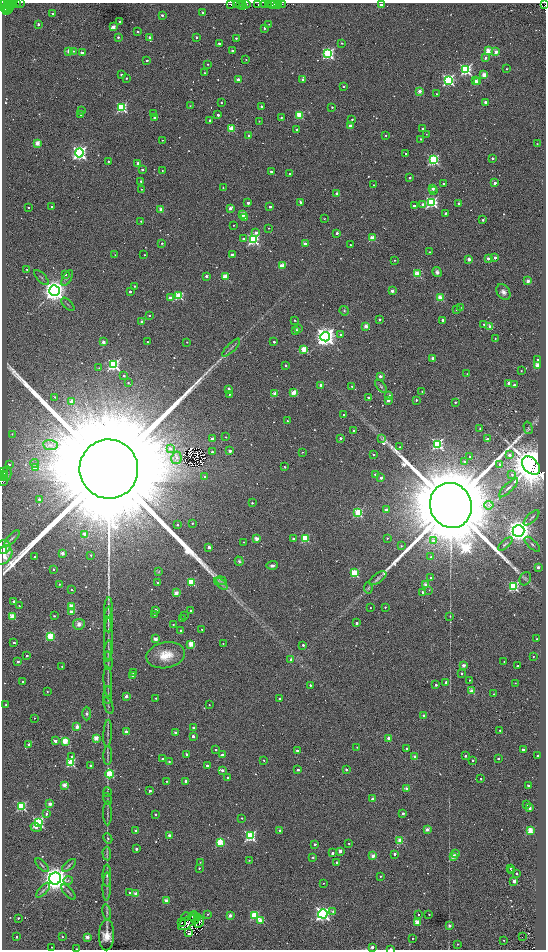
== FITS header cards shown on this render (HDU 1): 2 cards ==
NAXIS1  =                 1088
NAXIS2  =                 1895

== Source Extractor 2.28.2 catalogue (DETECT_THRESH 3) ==
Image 1088 x 1895 px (HDU 1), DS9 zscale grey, zoomed out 1/2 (1 PNG px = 2 x 2 image px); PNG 548 x 952 px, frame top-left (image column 1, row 1894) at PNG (2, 3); each listed source drawn as its Kron ellipse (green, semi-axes under 4 px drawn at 4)
Background 0.824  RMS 0.63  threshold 1.89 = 3 sigma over >= 5 px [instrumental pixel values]
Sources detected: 777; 100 cannot appear on this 1/2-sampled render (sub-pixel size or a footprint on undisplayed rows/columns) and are neither listed nor drawn; of the other 677, the 500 brightest by FLUX_AUTO listed and drawn (177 fainter detections omitted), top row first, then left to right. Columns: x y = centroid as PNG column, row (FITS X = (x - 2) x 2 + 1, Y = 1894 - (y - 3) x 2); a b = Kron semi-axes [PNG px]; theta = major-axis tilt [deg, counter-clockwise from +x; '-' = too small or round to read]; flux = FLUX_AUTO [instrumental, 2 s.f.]
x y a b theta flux
4 3 2 1 - 4.7e+02
8 3 3 2 - 1.4e+03
11 3 5 2 - 7.2e+02
16 3 4 2 - 9.0e+02
20 3 2 1 - 6.4e+02
231 4 4 2 - 1.8e+03
236 4 2 2 - 4.3e+02
240 4 3 2 - 3.8e+02
258 4 2 1 - 1.7e+02
264 4 2 2 - 9.0e+02
277 4 3 2 - 9.7e+02
282 4 3 2 - 2.4e+02
381 4 2 2 - 6.1e+02
242 5 2 1 - 2.0e+02
246 5 4 3 - 4.5e+02
268 5 2 1 - 1.2e+02
272 5 2 1 - 2.7e+02
274 5 2 1 - 2.1e+02
545 5 3 2 - 1.8e+02
10 7 4 2 - 1.5e+03
5 8 3 2 - 3.6e+02
7 8 2 1 - 1.7e+02
9 9 2 2 - 6.6e+02
6 11 3 2 - 4.8e+02
203 12 2 2 - 4.2e+02
53 13 2 2 - 6.3e+02
162 15 2 2 - 3.7e+02
120 22 2 2 - 9.9e+02
38 24 2 2 - 6.1e+02
269 24 2 2 - 9.0e+01
113 27 2 2 - 2.0e+03
264 28 2 2 - 2.9e+02
138 32 2 2 - 1.7e+02
118 37 2 2 - 2.6e+02
150 37 2 2 - 4.4e+02
196 37 2 2 - 2.8e+02
236 38 2 2 - 2.2e+02
219 43 2 2 - 3.3e+02
342 43 2 2 - 1.4e+02
69 51 2 2 - 1.8e+03
73 51 3 2 - 1.2e+02
232 51 2 2 - 5.3e+02
488 51 3 3 - 3.3e+03
496 52 3 3 - 1.0e+03
82 53 2 2 - 1.3e+03
328 54 3 3 - 2.5e+04
485 58 2 2 - 5.7e+02
147 60 2 2 - 3.1e+02
246 60 2 2 - 1.1e+02
208 64 2 2 - 1.5e+02
507 69 2 2 - 1.0e+02
466 70 4 4 - 1.8e+04
205 73 2 2 - 1.8e+02
121 74 2 2 - 2.4e+02
484 75 3 2 - 2.6e+03
127 78 2 2 - 2.2e+02
238 79 2 2 - 9.4e+02
302 79 2 2 - 4.6e+02
448 80 4 4 - 1.9e+04
476 81 2 2 - 1.3e+03
478 81 3 2 - 1.6e+03
343 86 2 2 - 2.4e+02
419 91 2 2 - 1.6e+03
437 94 2 2 - 1.1e+02
485 102 2 2 - 1.1e+03
221 103 2 2 - 1.2e+02
190 106 2 2 - 1.1e+02
261 106 2 2 - 4.2e+02
332 107 2 2 - 1.7e+02
122 108 4 3 - 1.4e+04
81 110 4 2 - 1.2e+02
81 114 2 2 - 2.8e+02
154 114 2 2 - 2.6e+02
218 115 2 2 - 4.3e+02
300 115 3 3 - 5.8e+03
154 117 2 2 - 9.9e+02
281 118 2 2 - 1.7e+02
352 119 2 2 - 1.8e+02
210 120 2 2 - 2.2e+02
259 121 2 2 - 1.2e+02
350 126 2 2 - 1.5e+03
232 129 3 3 - 4.6e+03
423 129 2 2 - 6.3e+02
297 130 2 2 - 2.8e+02
426 134 2 2 - 8.9e+01
386 135 2 2 - 1.7e+02
249 136 2 2 - 1.3e+03
421 139 2 2 - 1.9e+02
162 140 2 2 - 9.2e+01
37 143 2 2 - 2.5e+03
537 144 2 2 - 1.2e+02
79 153 4 4 - 4.1e+04
406 154 2 2 - 4.1e+02
492 158 2 2 - 3.4e+02
433 160 4 4 - 1.4e+04
108 161 2 2 - 1.6e+02
138 163 2 2 - 1.2e+03
142 170 2 2 - 2.7e+02
162 171 2 2 - 1.6e+02
271 171 2 2 - 3.2e+02
290 174 2 2 - 2.6e+02
410 178 2 2 - 2.8e+02
141 181 2 2 - 2.8e+02
495 183 2 2 - 8.7e+02
444 184 2 2 - 4.1e+02
374 185 2 2 - 1.0e+02
223 188 2 2 - 1.0e+02
433 188 2 2 - 8.7e+02
141 189 2 2 - 1.1e+02
433 191 3 2 - 1.4e+02
337 194 2 2 - 1.8e+03
300 202 2 2 - 6.4e+02
432 202 4 4 - 1.8e+04
248 203 2 2 - 5.5e+02
459 203 2 2 - 5.4e+02
423 204 3 2 - 8.8e+02
414 206 2 2 - 3.9e+02
52 207 2 2 - 2.0e+02
270 207 3 2 - 5.6e+02
28 208 2 2 - 1.8e+02
230 208 3 2 - 8.3e+02
161 209 2 2 - 2.2e+03
446 213 2 2 - 3.0e+02
243 214 3 2 - 3.0e+03
244 218 2 2 - 4.2e+02
324 219 2 2 - 1.1e+02
483 220 2 2 - 2.6e+02
141 221 2 2 - 1.7e+02
234 225 2 2 - 1.1e+02
269 228 2 2 - 1.1e+02
256 233 3 2 - 7.8e+02
337 233 2 2 - 4.5e+02
372 238 3 2 - 3.3e+03
243 239 2 2 - 2.3e+02
253 240 4 4 - 2.0e+04
162 243 2 2 - 2.5e+02
305 244 2 2 - 1.3e+03
351 245 2 2 - 2.3e+02
429 252 2 2 - 1.5e+02
144 254 3 2 - 1.7e+02
115 255 2 2 - 1.2e+02
232 255 2 2 - 1.1e+03
495 257 2 2 - 9.0e+02
488 258 2 2 - 1.0e+03
469 259 2 2 - 1.7e+03
394 260 2 2 - 1.2e+02
283 266 3 2 - 3.0e+03
27 270 2 2 - 1.2e+02
437 272 5 4 - 4.5e+02
65 274 2 2 - 3.1e+02
418 274 3 3 - 4.8e+03
206 276 2 2 - 8.6e+02
225 276 3 2 - 2.7e+03
41 277 10 2 -46 1.5e+02
67 278 9 3 58 2.0e+02
528 281 2 2 - 1.5e+03
135 286 2 2 - 1.5e+02
54 290 5 5 - 1.1e+05
130 291 2 2 - 4.7e+02
392 291 2 2 - 1.2e+03
503 292 8 6 -56 6.7e+02
179 296 3 3 - 7.4e+03
170 298 2 2 - 1.4e+03
440 298 3 3 - 3.9e+03
68 304 8 2 -45 1.4e+02
460 308 2 2 - 1.0e+02
456 310 2 2 - 9.6e+01
344 311 5 4 - 2.2e+02
149 315 2 2 - 1.5e+02
380 319 2 2 - 4.0e+02
295 320 2 2 - 2.0e+02
442 320 2 2 - 6.0e+02
142 321 2 2 - 6.4e+02
484 324 2 2 - 1.8e+02
366 326 2 2 - 2.4e+03
490 327 2 2 - 2.4e+03
298 329 2 2 - 6.0e+02
296 331 2 2 - 1.3e+03
341 335 2 2 - 5.6e+02
325 337 5 4 - 9.7e+04
495 338 2 2 - 9.2e+01
103 342 2 2 - 1.4e+03
147 342 2 2 - 1.4e+02
187 342 2 2 - 1.2e+02
274 342 2 2 - 2.2e+02
231 348 12 2 45 3.0e+02
304 349 3 3 - 5.0e+03
433 358 2 2 - 1.4e+03
538 359 2 2 - 1.9e+02
114 365 4 4 - 2.0e+04
286 365 2 2 - 2.5e+02
537 366 2 2 - 4.7e+03
99 368 2 2 - 1.3e+02
521 371 2 2 - 1.5e+02
467 374 2 2 - 9.4e+01
124 376 2 2 - 2.0e+02
380 376 2 2 - 1.2e+03
128 383 2 2 - 1.7e+02
508 383 2 2 - 7.2e+02
321 385 2 2 - 8.5e+02
514 385 2 2 - 4.8e+02
352 386 2 2 - 9.3e+01
381 386 8 3 -50 2.0e+02
229 389 2 2 - 6.2e+02
422 391 3 2 - 9.6e+01
294 392 3 2 - 3.5e+03
275 393 2 2 - 2.5e+03
229 394 2 2 - 9.2e+01
389 396 2 2 - 1.2e+03
55 397 2 2 - 1.4e+02
368 397 2 2 - 3.0e+02
388 400 2 2 - 1.1e+03
416 400 2 2 - 2.0e+02
72 401 2 2 - 1.8e+03
455 402 2 2 - 2.8e+02
344 415 2 2 - 8.8e+02
287 421 2 2 - 2.1e+02
480 428 2 2 - 2.3e+02
528 428 6 3 -75 1.5e+02
354 431 2 2 - 1.0e+03
12 434 2 2 - 1.0e+02
226 437 2 2 - 1.0e+02
212 438 2 2 - 5.5e+02
340 438 2 2 - 4.8e+02
381 439 4 2 - 1.2e+02
487 439 2 2 - 8.9e+02
437 444 4 4 - 1.7e+04
50 445 7 5 -4 5.4e+02
400 447 2 2 - 1.3e+02
170 448 4 3 - 3.8e+02
230 451 2 2 - 6.8e+02
212 452 2 2 - 2.8e+02
302 452 2 2 - 1.1e+02
373 455 2 2 - 2.1e+02
509 455 4 3 - 6.9e+02
470 457 2 2 - 3.3e+02
176 458 6 5 - 4.8e+02
464 461 3 3 - 2.0e+02
35 463 4 3 - 2.0e+02
9 464 3 2 - 3.8e+02
500 465 2 2 - 1.8e+03
531 466 10 7 -46 5.3e+05
285 467 2 2 - 2.1e+02
36 468 3 2 - 1.3e+03
109 469 29 29 - 7.8e+06
3 471 3 2 - 1.3e+03
7 473 7 2 -89 2.4e+03
4 474 4 2 - 2.7e+03
375 474 2 2 - 7.3e+02
512 474 4 4 - 2.7e+02
205 476 2 2 - 2.0e+02
3 477 5 3 - 3.2e+03
381 478 2 2 - 8.3e+02
3 481 3 2 - 2.8e+03
508 488 13 3 45 4.4e+02
39 499 2 2 - 4.3e+02
252 503 2 2 - 2.2e+02
451 505 23 20 -68 3.0e+06
489 505 5 3 - 2.8e+02
386 510 2 2 - 9.9e+02
358 513 3 3 - 1.0e+04
531 518 10 3 44 2.4e+02
192 523 2 2 - 1.9e+02
177 525 2 2 - 2.1e+02
518 531 6 6 - 1.2e+05
85 534 2 2 - 2.0e+03
12 538 10 2 45 2.2e+02
305 538 3 3 - 6.9e+03
387 538 2 2 - 1.4e+02
257 539 2 2 - 2.1e+03
293 539 2 2 - 5.7e+02
433 540 4 3 - 3.5e+02
244 542 2 1 - 1.0e+02
505 544 9 3 42 2.3e+02
532 544 10 3 -43 2.3e+02
401 546 3 2 - 1.3e+02
3 547 7 6 - 1.6e+03
209 547 2 2 - 1.2e+03
3 551 4 3 - 8.3e+02
62 553 2 2 - 1.5e+03
3 555 11 7 50 1.8e+03
91 555 2 2 - 2.0e+02
35 556 2 2 - 2.0e+02
431 557 2 2 - 1.6e+02
239 561 5 4 - 2.7e+02
272 565 5 4 - 4.5e+02
538 567 2 2 - 8.1e+02
53 569 2 2 - 1.6e+02
159 572 4 3 - 1.1e+02
354 573 3 3 - 8.5e+03
378 578 10 4 35 4.5e+02
431 578 3 2 - 1.3e+02
525 579 7 5 62 2.4e+02
221 581 6 3 -11 2.6e+02
191 582 3 3 - 7.5e+03
157 583 2 2 - 1.9e+02
60 584 2 2 - 1.9e+02
221 584 8 3 -42 3.0e+02
426 585 2 2 - 2.3e+03
513 587 3 3 - 1.3e+04
368 588 6 4 -80 1.9e+02
72 590 2 2 - 1.3e+02
429 590 3 2 - 9.1e+01
422 592 2 2 - 3.7e+02
176 593 2 2 - 2.1e+03
14 601 2 2 - 4.5e+02
19 606 2 2 - 1.1e+02
72 606 3 3 - 3.8e+03
370 607 2 2 - 1.3e+02
385 607 2 2 - 1.6e+02
108 608 11 3 86 3.5e+02
156 610 2 2 - 7.1e+02
191 611 2 2 - 2.9e+02
71 612 2 2 - 1.4e+03
154 614 2 1 - 9.6e+01
184 615 2 2 - 1.7e+02
12 616 3 3 - 4.0e+03
54 616 2 2 - 2.1e+02
450 616 4 3 - 1.4e+02
108 619 13 3 88 4.4e+02
183 619 2 2 - 3.3e+02
357 623 2 2 - 6.5e+02
79 624 6 5 - 6.7e+02
173 624 2 2 - 1.2e+02
108 625 8 3 -87 2.2e+02
202 629 2 2 - 1.1e+02
181 630 2 2 - 4.4e+02
50 636 3 3 - 7.5e+03
108 639 21 2 89 5.5e+02
155 639 2 2 - 2.3e+03
536 639 2 2 - 1.7e+02
14 643 2 2 - 4.0e+02
223 643 2 1 - 9.2e+01
191 644 3 3 - 3.7e+03
303 645 2 2 - 3.3e+02
108 651 11 2 83 3.0e+02
166 655 19 13 11 2.9e+03
27 656 2 2 - 2.1e+02
533 656 2 2 - 1.5e+02
291 659 2 2 - 4.2e+02
18 661 2 2 - 4.6e+02
108 661 9 3 -82 2.6e+02
504 661 2 2 - 9.6e+01
464 665 2 2 - 1.5e+03
62 666 2 2 - 1.1e+02
517 666 2 2 - 1.8e+02
133 673 3 2 - 2.1e+02
461 674 2 2 - 1.9e+02
133 676 2 2 - 1.9e+03
470 680 2 2 - 1.1e+02
22 681 2 2 - 3.1e+02
108 682 15 2 -87 3.6e+02
446 682 2 2 - 4.0e+02
515 683 2 1 - 1.0e+02
310 685 2 2 - 3.4e+02
436 685 2 2 - 2.7e+02
472 691 3 2 - 3.2e+03
47 692 2 2 - 1.0e+02
494 694 2 2 - 9.5e+01
108 695 9 2 88 2.1e+02
126 696 2 2 - 1.3e+03
156 698 2 2 - 1.1e+02
280 698 2 2 - 3.2e+02
6 705 2 2 - 2.1e+02
209 705 2 1 - 9.4e+01
108 706 9 3 -71 1.9e+02
87 713 7 4 -90 3.1e+02
424 716 2 2 - 1.1e+03
34 718 2 1 - 1.1e+02
77 727 2 2 - 2.2e+03
193 728 2 2 - 5.5e+02
500 730 2 2 - 2.3e+02
127 732 2 2 - 2.0e+03
175 732 3 3 - 2.3e+02
108 733 14 2 87 3.3e+02
193 736 2 2 - 6.5e+02
96 738 2 2 - 2.6e+03
388 738 2 2 - 1.0e+03
55 741 2 2 - 1.1e+03
65 741 3 3 - 4.9e+03
29 744 2 2 - 9.4e+02
357 747 2 2 - 1.3e+02
406 748 2 2 - 3.9e+02
216 750 2 2 - 2.6e+02
523 750 2 2 - 8.7e+02
297 751 2 2 - 4.5e+02
186 754 2 2 - 2.3e+02
108 755 9 2 89 2.4e+02
222 755 2 2 - 8.4e+02
415 756 3 2 - 1.3e+03
465 756 2 2 - 3.7e+02
538 756 2 2 - 1.7e+02
72 757 3 2 - 1.9e+02
498 758 2 2 - 3.6e+02
162 759 2 2 - 3.3e+02
264 760 2 2 - 1.1e+02
473 760 2 2 - 3.4e+02
169 761 2 2 - 2.2e+02
71 763 3 3 - 9.3e+03
91 765 2 2 - 3.0e+02
207 765 2 2 - 3.8e+02
222 770 2 2 - 9.0e+02
298 770 2 2 - 5.2e+02
346 770 2 2 - 3.3e+02
110 774 4 3 - 7.3e+03
228 778 2 2 - 2.7e+02
481 779 2 2 - 1.2e+02
167 781 2 2 - 1.3e+02
186 781 3 2 - 7.3e+02
64 785 2 2 - 2.1e+03
528 785 2 2 - 2.8e+02
407 789 2 2 - 1.4e+03
150 791 2 2 - 6.7e+02
107 792 5 2 - 1.2e+02
107 799 6 2 -77 1.2e+02
372 799 2 2 - 5.2e+02
50 804 2 2 - 1.6e+03
527 805 2 2 - 1.5e+02
21 806 3 3 - 1.2e+04
529 808 2 2 - 8.1e+02
107 813 12 3 -89 3.1e+02
403 813 2 2 - 6.1e+02
46 814 2 2 - 3.3e+02
155 814 2 2 - 3.1e+02
242 818 2 2 - 1.6e+02
38 822 4 3 - 1.8e+04
36 827 5 3 - 4.5e+02
427 829 2 2 - 1.6e+03
136 831 2 2 - 8.6e+02
280 831 2 2 - 8.1e+02
530 831 2 2 - 4.3e+03
170 836 2 2 - 1.7e+03
250 836 4 4 - 1.6e+04
108 838 5 4 - 1.9e+02
400 841 4 3 - 3.7e+03
220 842 4 3 - 6.2e+03
315 844 2 2 - 3.5e+02
349 844 2 2 - 1.6e+02
136 849 2 2 - 5.3e+02
340 851 2 2 - 1.2e+03
332 853 2 2 - 5.3e+02
107 854 7 3 -86 2.4e+02
394 854 2 2 - 5.2e+02
456 854 3 3 - 1.9e+02
373 856 2 2 - 2.4e+03
453 856 2 2 - 2.5e+03
313 858 4 3 - 1.5e+02
249 860 2 2 - 1.4e+02
200 862 3 2 - 1.0e+02
337 862 2 2 - 2.2e+02
42 865 8 2 -45 1.8e+02
69 865 8 3 39 2.7e+02
199 868 2 2 - 1.6e+02
511 868 2 2 - 2.5e+02
511 870 2 2 - 1.9e+02
516 874 2 2 - 3.0e+02
107 876 11 3 90 3.5e+02
381 876 2 2 - 1.4e+02
55 879 6 6 - 1.4e+05
68 880 4 3 - 1.7e+02
514 881 2 2 - 1.7e+03
323 883 2 2 - 9.0e+01
107 886 14 2 89 3.7e+02
43 890 9 3 48 2.7e+02
68 892 9 3 -48 1.7e+02
130 893 2 2 - 3.2e+02
136 894 2 2 - 2.6e+03
166 901 2 2 - 2.4e+03
333 911 3 3 - 1.8e+02
107 912 8 4 -77 3.0e+02
208 914 2 2 - 1.0e+02
323 914 5 4 - 3.5e+04
418 914 2 2 - 2.9e+02
230 915 2 2 - 1.4e+03
255 915 3 3 - 7.7e+03
429 915 2 2 - 1.2e+02
193 916 4 2 - 1.2e+02
186 917 4 3 - 2.9e+02
198 917 3 2 - 1.6e+02
18 918 2 2 - 2.1e+02
195 918 6 2 -86 1.1e+02
260 921 3 2 - 2.9e+03
199 922 6 5 - 2.1e+02
417 922 2 2 - 2.8e+03
181 923 3 1 - 9.8e+01
187 923 10 5 37 2.4e+02
449 926 2 2 - 6.5e+02
188 933 4 2 - 1.2e+02
106 935 15 8 88 1.4e+03
17 937 2 2 - 2.1e+02
62 937 2 2 - 1.6e+02
87 937 2 2 - 2.0e+03
522 937 2 1 - 2.3e+02
413 938 2 2 - 1.2e+02
504 940 2 2 - 9.7e+01
458 944 2 2 - 1.3e+02
51 947 2 2 - 1.1e+02
372 947 2 2 - 9.4e+02
76 949 2 2 - 1.1e+02
391 949 2 1 - 7.9e+02
At the frame edge (FLAGS 8, measured only in part): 12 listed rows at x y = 4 3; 8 3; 11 3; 16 3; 20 3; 545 5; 3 471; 3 477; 3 481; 372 947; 76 949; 391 949
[177 fainter detections neither listed nor drawn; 100 sub-pixel or undisplayed-footprint detections neither listed nor drawn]